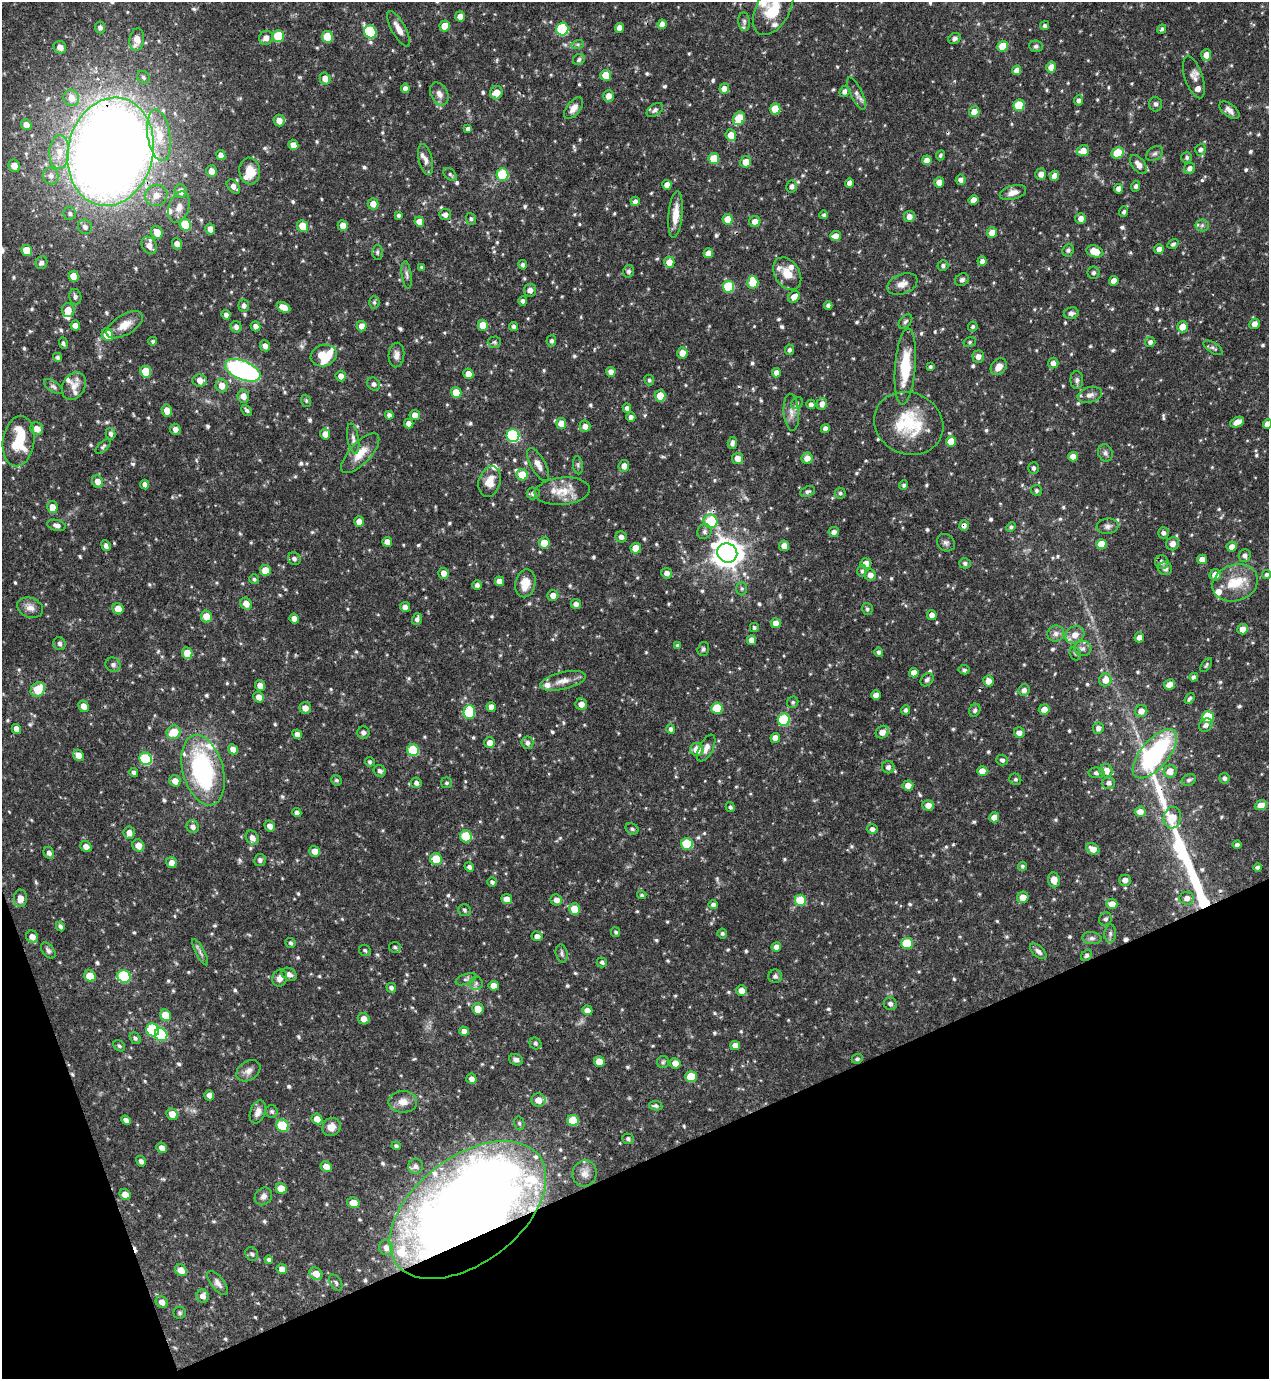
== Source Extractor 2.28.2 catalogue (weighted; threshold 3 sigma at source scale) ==
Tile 14 of 4 x 4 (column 2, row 4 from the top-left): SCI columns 1418-2684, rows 1-1377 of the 5496 x 5509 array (HDU 1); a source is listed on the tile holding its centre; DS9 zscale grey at full resolution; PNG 1271 x 1381 px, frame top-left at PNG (2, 2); each listed source drawn as its Kron ellipse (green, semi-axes under 4 px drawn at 4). Shown black and unused: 18% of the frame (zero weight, under 3 of 4 exposures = <1% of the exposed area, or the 3 px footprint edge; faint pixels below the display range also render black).
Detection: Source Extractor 2.28.2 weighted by HDU 2 'WHT'; one run over the whole footprint, this tile lists its part. Background 0.0746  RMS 0.0037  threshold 0.0164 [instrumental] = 3 sigma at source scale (4.5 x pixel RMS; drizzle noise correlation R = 1.50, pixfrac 1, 0.05/0.05 arcsec/px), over >= 5 px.
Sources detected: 784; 1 too faint to see at this stretch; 6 inside a brighter object's white glare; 3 cosmic-ray / hot-pixel residue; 2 long thin detections or spike segments (spike, bleed or trail) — neither listed nor drawn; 27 inside a brighter listed object's ellipse — not listed separately; of the other 745, all 500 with FLUX_AUTO >= 0.66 (the completeness limit of this list) listed and drawn (245 fainter detections not listed), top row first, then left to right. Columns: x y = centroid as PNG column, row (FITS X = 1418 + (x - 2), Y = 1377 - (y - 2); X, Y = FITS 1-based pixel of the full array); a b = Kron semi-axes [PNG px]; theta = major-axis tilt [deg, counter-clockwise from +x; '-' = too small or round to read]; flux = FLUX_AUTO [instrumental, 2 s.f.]
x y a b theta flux
773 9 28 16 60 11
460 16 5 5 - 2.5
744 22 9 5 -84 0.85
662 24 5 4 - 2.2
445 26 5 5 - 5.1
1045 26 5 4 - 0.83
100 27 6 5 - 1.2
619 28 5 4 - 2.3
399 29 20 7 -61 3.2
562 29 6 6 - 29
1162 29 5 3 - 0.71
370 32 6 6 - 24
278 36 6 5 - 15
327 37 6 5 - 10
266 38 7 6 - 2.3
955 39 6 5 - 1.2
137 40 11 7 82 4.7
578 44 6 4 18 0.69
1003 46 5 5 - 7.5
1036 46 7 5 -9 0.94
60 47 6 6 - 2.8
1206 55 6 5 - 3.3
579 60 6 5 - 0.89
1051 67 5 5 - 3.4
1017 70 5 4 - 2.4
606 75 5 5 - 6.2
143 77 7 6 - 0.97
1194 77 22 9 -71 2.4
325 78 6 5 - 3
405 88 5 4 - 1.5
724 89 5 5 - 3.3
844 91 6 5 - 1.4
496 93 7 6 - 3.9
439 94 12 8 -62 2.2
856 94 18 6 -65 1.9
608 96 6 5 - 2.5
71 98 8 7 - 3.7
1079 100 5 4 - 1.2
1156 104 7 6 - 1
1019 105 6 5 - 12
574 108 13 7 53 2.5
775 109 5 5 - 7.4
655 110 9 5 38 1.1
1229 110 11 6 -37 1.8
974 112 5 5 - 4.2
739 118 7 5 60 12
279 120 6 5 - 3
26 125 6 5 - 2.6
468 129 4 4 - 1
159 135 26 11 -81 8.4
731 135 6 5 - 4.6
293 145 5 4 - 2.5
1200 150 6 5 - 1.2
1083 151 6 5 - 3.5
59 152 17 10 87 5.8
111 152 55 42 77 620
1118 153 6 5 - 11
1155 154 9 6 37 1
221 155 5 4 - 2.4
940 155 5 4 - 0.73
1187 157 5 5 - 0.75
714 159 5 5 - 9.1
426 160 16 7 -77 1.9
927 160 5 4 - 2.4
746 162 6 5 - 3.7
1139 165 11 6 -53 3
14 166 6 5 - 3.6
1190 168 6 5 - 1.9
211 171 6 5 - 2.8
250 171 13 10 -82 6.1
450 174 7 5 -41 0.79
502 174 6 6 - 20
1041 174 5 5 - 2.4
51 176 8 7 - 1.7
1054 176 5 4 - 3.1
961 180 5 5 - 1.7
939 182 5 5 - 2.7
849 183 5 4 - 2.1
667 185 5 4 - 2.5
792 186 6 5 - 1.4
1136 186 5 4 - 1
233 187 8 5 -48 2
1118 189 5 4 - 2.4
181 191 7 6 - 2.9
1013 193 13 7 16 2.8
156 195 11 10 - 3.5
974 200 5 4 - 2.8
635 201 5 4 - 1.1
373 204 6 5 - 3
179 207 16 10 72 3.7
1124 212 5 4 - 0.92
70 213 6 6 - 0.93
675 214 23 7 85 5.2
398 215 4 4 - 0.81
445 215 6 5 - 1.6
824 215 4 4 - 0.82
909 217 5 5 - 2.4
1081 218 5 5 - 2.2
471 219 6 4 -72 0.8
728 219 5 5 - 5.6
419 222 5 5 - 3
755 222 6 5 - 2.9
185 225 6 5 - 14
1202 225 6 6 - 0.99
302 226 6 5 - 6.7
343 226 5 5 - 2.6
85 227 7 6 - 1.4
210 229 5 5 - 2.6
157 232 6 5 - 4.6
992 232 5 5 - 3.4
835 236 5 5 - 2.7
177 244 6 5 - 2
1173 244 6 4 35 0.77
149 245 9 7 -59 2.8
1159 249 5 5 - 2.6
27 250 6 5 - 7.2
1068 250 6 5 - 0.87
1095 251 9 5 -18 5.9
377 252 7 5 88 0.76
708 253 5 4 - 3
982 261 5 4 - 1.7
669 262 5 5 - 3.1
41 263 6 5 - 1.3
523 265 4 4 - 0.83
943 266 5 5 - 0.95
421 267 4 4 - 0.73
628 271 6 5 - 0.98
1093 273 6 6 - 0.97
787 274 17 12 -58 6.2
407 275 14 5 -82 1.2
74 276 5 5 - 6.2
962 280 7 6 - 0.91
1114 281 5 4 - 3.3
753 282 6 5 - 6.9
902 284 16 9 22 2.9
728 287 6 5 - 19
530 290 6 6 - 1.9
75 297 8 6 -78 1.2
794 297 6 5 - 2.9
523 301 5 4 - 0.99
374 302 6 5 - 0.69
828 305 4 4 - 0.91
244 306 6 5 - 1.4
283 307 7 5 -26 3.9
68 310 7 6 - 3.4
1071 313 7 6 - 1.3
226 315 5 4 - 1.4
905 321 8 5 49 0.84
1255 324 5 5 - 2.4
75 325 5 4 - 2.7
125 325 20 10 31 4.5
483 325 5 5 - 6.4
256 326 5 4 - 1.8
362 326 5 5 - 2.9
514 326 4 4 - 0.95
236 327 6 5 - 1.5
973 327 5 4 - 0.7
1182 327 5 5 - 4.1
107 335 6 5 - 7.5
153 341 4 4 - 0.73
551 341 5 5 - 0.91
494 342 6 5 - 0.79
970 342 6 5 - 0.72
1150 342 5 5 - 1.3
63 343 6 4 -69 0.84
265 346 6 5 - 1.6
1213 348 11 5 -33 0.91
789 350 5 4 - 0.92
682 353 5 5 - 3
396 355 12 8 86 1.9
324 356 13 10 21 15
58 357 4 4 - 0.79
978 357 6 5 - 2
1053 363 5 5 - 1.5
905 367 38 10 85 15
930 367 4 3 - 0.75
999 367 9 7 51 2.8
243 370 18 9 -23 66
146 372 6 5 - 9.7
611 372 5 4 - 2.3
776 373 5 4 - 2.1
468 374 5 5 - 3.3
341 376 5 5 - 2.4
200 380 7 6 - 2.8
649 380 5 4 - 0.77
1077 380 9 6 89 1
374 384 7 6 - 1.1
74 386 14 11 60 3.4
222 386 7 6 - 2.9
53 387 10 5 -34 1.1
456 392 5 5 - 6.1
1090 395 12 7 16 1.9
243 396 6 6 - 2.8
660 396 6 5 - 5.8
306 401 6 5 - 0.67
797 403 6 5 - 0.79
811 404 5 4 - 1.4
822 404 6 5 - 2.1
627 408 4 4 - 1.3
167 410 6 5 - 3.3
247 410 6 4 -48 0.9
791 412 19 7 -85 2.8
389 415 4 4 - 1.2
415 415 5 5 - 2.8
631 417 4 4 - 1.4
1237 422 7 5 23 3.4
561 423 5 5 - 3.9
909 423 35 30 -24 20
409 424 5 4 - 2.3
1267 424 5 4 - 2.9
585 426 6 5 - 2.3
825 428 4 4 - 1.7
37 429 7 6 - 2.7
175 429 5 5 - 1.6
110 434 6 5 - 1.1
325 434 5 5 - 2.8
513 436 6 6 - 45
353 439 15 5 -80 1.6
19 441 25 15 82 13
951 441 5 5 - 5.7
732 443 6 4 84 1.4
103 446 9 4 44 0.76
360 453 25 10 47 5.7
1105 453 9 7 -69 1.1
1073 457 5 4 - 2.6
737 458 6 5 - 2.7
807 458 5 5 - 3.2
538 465 18 7 -61 2.9
578 465 9 5 -82 0.76
624 466 6 5 - 2.2
1034 468 6 5 - 0.98
522 475 6 5 - 8.7
97 482 6 5 - 2.9
490 482 15 11 74 4.5
145 485 5 4 - 1.9
904 485 5 4 - 0.77
1036 490 6 5 - 0.73
562 491 28 13 5 7.4
807 492 7 5 25 0.82
533 493 6 6 - 1.3
840 493 5 5 - 0.73
52 507 6 5 - 3.4
359 521 5 5 - 2.5
711 521 7 6 - 21
57 525 9 5 -13 1.5
964 525 5 5 - 1.4
1108 526 11 7 6 1.6
1011 527 5 4 - 0.82
704 532 7 7 - 1.1
834 532 5 5 - 1.6
1163 533 5 5 - 1.1
621 537 5 5 - 1.7
387 542 5 4 - 2.4
544 543 5 5 - 5.6
946 543 10 8 -42 1.3
1101 544 5 5 - 5.8
1173 544 6 6 - 2.3
106 546 5 4 - 1.3
784 546 5 5 - 2.6
1232 547 5 5 - 2.3
636 548 5 5 - 5.4
727 553 10 9 - 430
1245 555 6 6 - 1.3
294 559 7 6 - 1.2
1202 559 5 4 - 2.4
1162 562 7 6 - 1.4
866 563 5 5 - 3.8
965 563 6 5 - 0.89
1165 569 7 6 - 1.3
265 571 6 5 - 6.2
862 571 6 5 - 0.78
444 573 5 5 - 2.7
667 573 5 5 - 2
870 575 5 5 - 2.4
1215 575 6 5 - 3.6
1266 575 5 4 - 0.84
254 579 5 4 - 0.67
499 581 5 4 - 2.6
525 583 14 10 79 5.1
1235 583 23 18 19 10
477 585 5 4 - 1.3
742 589 7 5 -89 0.72
553 595 5 5 - 2.4
246 604 6 5 - 3.1
576 604 5 5 - 1.7
405 607 5 5 - 1.8
30 608 13 10 -21 2.5
118 609 6 5 - 3.5
867 609 6 5 - 0.83
932 615 5 5 - 2
206 616 6 5 - 4.9
294 619 5 4 - 2.2
417 619 6 5 - 1.2
776 623 5 5 - 2.7
754 628 4 4 - 0.75
1242 629 5 5 - 3.2
1056 634 8 8 - 1.8
1075 635 10 8 29 3.3
1139 637 5 4 - 1.7
752 640 5 4 - 2.6
59 644 6 6 - 1.1
677 646 4 4 - 0.75
1083 648 9 7 -6 1.5
703 649 7 5 73 0.84
879 652 5 4 - 0.88
187 653 6 5 - 6.1
1075 654 7 5 -68 0.69
113 665 7 7 - 1.1
1206 665 8 4 55 0.66
964 670 5 4 - 0.79
914 673 5 4 - 2.5
1194 677 4 4 - 1.2
927 680 7 5 50 1.1
1105 680 6 6 - 3.6
563 681 23 8 13 4
988 681 5 5 - 3.1
1169 684 6 5 - 3.2
260 686 5 4 - 3.1
38 689 8 6 46 9.9
1024 690 6 5 - 1.5
876 695 5 5 - 2.4
259 697 5 5 - 2.5
1190 698 6 4 54 0.79
793 702 6 5 - 0.74
581 704 6 5 - 2.7
84 706 6 5 - 2.7
491 707 5 4 - 2.4
305 708 6 5 - 2.7
717 708 5 5 - 12
1044 709 5 5 - 2.7
906 710 5 4 - 0.86
975 710 7 5 66 0.77
1141 711 6 6 - 2.6
469 712 7 6 - 16
1208 717 6 5 - 14
784 720 6 6 - 26
1206 725 7 6 - 1.4
1098 728 5 5 - 1.5
16 729 5 4 - 2.5
671 729 5 4 - 1
174 732 7 6 - 7.7
882 732 7 6 - 2.7
363 733 6 6 - 1.2
1019 733 5 5 - 2.2
297 734 5 4 - 1.7
775 738 5 4 - 2.8
490 742 5 5 - 2.2
527 743 6 6 - 1.2
706 748 15 7 62 2.4
233 749 5 4 - 2.7
697 749 6 6 - 4.5
413 750 6 5 - 19
1155 754 30 14 50 55
78 755 6 5 - 2.6
146 759 6 6 - 27
1002 760 6 5 - 0.95
370 762 5 4 - 0.68
888 767 6 6 - 1.4
203 770 36 20 -75 54
380 771 6 5 - 1.2
982 771 5 5 - 3.7
1106 771 7 6 - 3.9
1170 771 6 6 - 4
134 773 4 4 - 1.2
1096 773 8 5 -3 1.3
1224 778 5 5 - 0.97
1015 779 6 5 - 0.75
336 780 5 5 - 0.67
1189 780 7 5 26 1
175 781 6 5 - 3.3
416 783 5 5 - 1.3
446 783 5 5 - 0.68
1109 783 6 6 - 1.3
908 785 5 5 - 2.8
928 805 5 5 - 2.8
1261 805 6 5 - 3.6
730 807 5 4 - 0.76
1140 812 5 5 - 2.6
297 813 5 4 - 1.2
994 817 5 5 - 3
1172 818 11 8 76 5.9
270 826 5 5 - 2.3
193 827 6 6 - 1.5
632 829 7 5 -29 0.86
872 829 5 5 - 1.3
129 833 6 5 - 2.3
466 836 6 6 - 16
252 838 8 6 -54 2
687 844 6 6 - 16
1237 844 4 4 - 0.85
86 846 6 5 - 2.5
138 846 6 5 - 2.9
1093 849 7 5 -33 3.1
314 851 5 5 - 2.8
49 853 6 5 - 1.5
436 859 6 5 - 8.6
260 860 6 5 - 1.1
172 863 6 5 - 2.4
1022 866 4 4 - 0.73
469 867 5 4 - 1.1
1258 867 4 4 - 0.94
1054 880 7 6 - 3
1125 880 6 5 - 2.1
492 882 5 4 - 0.95
642 895 5 4 - 0.67
1023 897 6 5 - 3.3
20 898 8 6 88 3.2
1187 898 7 6 - 1.7
507 899 5 5 - 3.5
556 900 6 5 - 1.8
800 900 6 5 - 14
713 904 5 4 - 1.1
1112 904 5 5 - 3.8
575 909 6 5 - 8.2
465 910 6 6 - 0.76
1105 919 7 6 - 0.97
60 926 5 4 - 1.1
616 932 5 4 - 0.69
722 933 5 5 - 0.7
1110 934 9 5 88 1
537 936 5 5 - 1.6
32 937 6 5 - 2.9
1092 938 10 6 -7 1.2
291 943 5 5 - 0.73
907 943 6 5 - 13
395 947 6 5 - 0.78
776 947 5 4 - 1.8
48 950 9 5 -52 1
365 950 6 5 - 0.75
1038 951 10 5 -42 1.4
200 952 15 4 -62 1.2
562 953 9 6 -78 1
1087 955 6 5 - 0.68
602 962 5 5 - 0.76
289 974 8 6 -29 1.7
90 976 6 5 - 7.6
124 976 7 6 - 32
775 976 7 6 - 1.3
280 978 8 7 - 2
466 979 11 5 19 0.99
476 983 6 6 - 0.98
494 986 5 5 - 3.3
391 988 5 4 - 1
741 991 6 5 - 2.7
890 1004 6 6 - 1.2
478 1009 6 5 - 4.2
587 1010 5 5 - 2.4
165 1015 6 5 - 7.1
364 1019 6 5 - 3
153 1030 7 6 - 30
464 1031 5 4 - 2
161 1035 7 6 - 26
135 1038 6 4 -53 0.82
535 1043 6 5 - 0.85
119 1046 6 5 - 0.71
735 1046 5 4 - 2.3
857 1059 6 5 - 0.75
516 1060 7 5 -19 1.2
599 1062 5 5 - 4.1
663 1062 6 6 - 0.67
675 1063 5 5 - 2.6
248 1071 13 9 34 2.2
691 1077 6 5 - 9.6
471 1079 5 5 - 1.9
209 1095 5 4 - 1.5
538 1100 7 6 - 3.9
403 1102 14 11 0 3.6
656 1106 7 4 -12 0.84
272 1111 6 6 - 0.86
258 1112 12 7 69 2.4
172 1114 6 5 - 3.9
317 1119 6 5 - 3.7
126 1120 5 4 - 1.5
573 1121 6 5 - 12
519 1123 7 5 -76 0.74
282 1126 6 5 - 21
331 1127 9 8 - 3.1
628 1139 6 5 - 0.83
396 1146 4 4 - 0.82
162 1148 5 5 - 1.9
141 1161 6 4 -58 1.3
326 1166 6 5 - 2.9
415 1166 7 7 - 1.3
585 1173 13 12 - 3
281 1189 6 5 - 6.2
125 1194 6 5 - 3.5
263 1196 9 8 - 1.7
353 1203 6 5 - 4.6
468 1210 89 53 37 270
386 1247 7 7 - 1.7
252 1254 7 6 - 0.92
269 1260 4 4 - 0.85
282 1269 5 5 - 2.2
181 1270 6 5 - 3.9
316 1274 7 5 -40 3.4
218 1283 14 6 -51 1.7
336 1283 9 5 -57 1
203 1296 6 6 - 2.2
162 1302 6 5 - 2.5
180 1313 6 6 - 0.67
Overlapping masked pixels (flux is a lower limit): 7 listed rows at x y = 111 152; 711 521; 964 525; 1173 544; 203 770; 153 1030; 468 1210
Isophote crosses this tile's border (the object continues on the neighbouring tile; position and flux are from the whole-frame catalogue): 3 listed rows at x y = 773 9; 1267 424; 1261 805